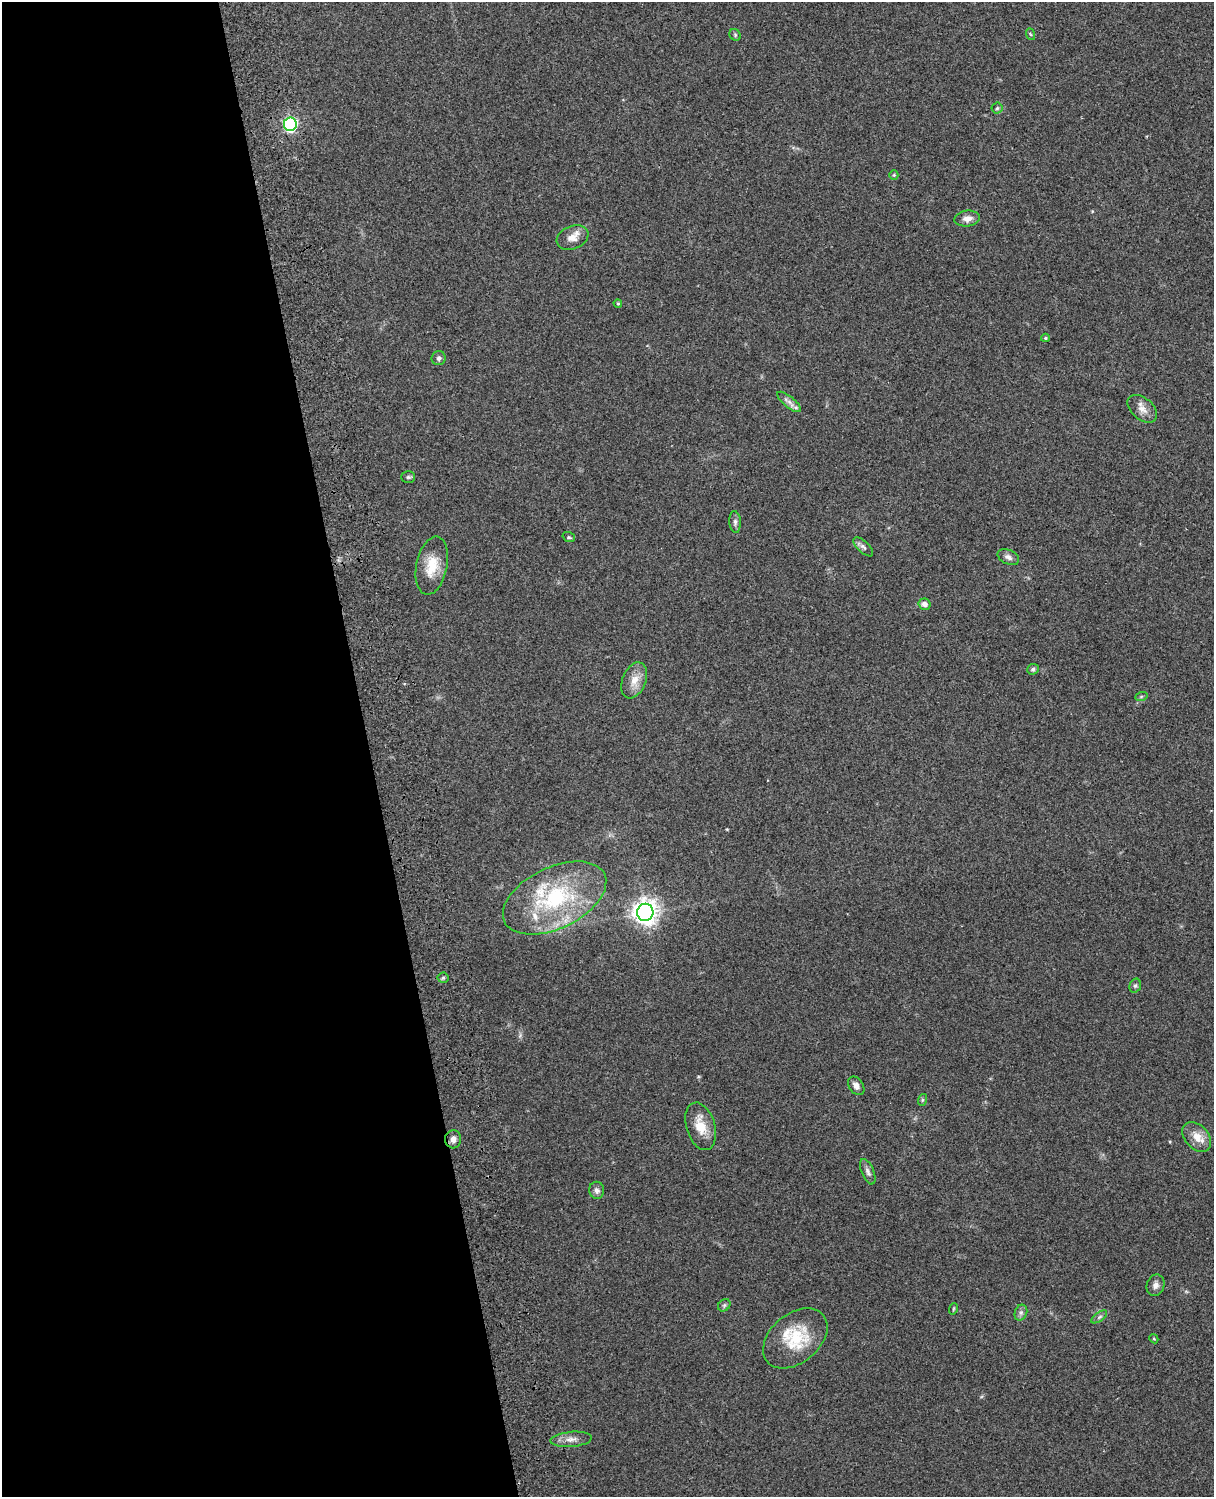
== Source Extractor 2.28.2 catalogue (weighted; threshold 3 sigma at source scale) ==
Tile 5 of 4 x 3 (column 1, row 2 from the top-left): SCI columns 119-1330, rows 1661-3155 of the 5089 x 4928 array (HDU 1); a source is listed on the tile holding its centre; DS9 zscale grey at full resolution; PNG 1216 x 1499 px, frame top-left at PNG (2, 2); each listed source drawn as its Kron ellipse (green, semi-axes under 4 px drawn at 4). Shown black and unused: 30% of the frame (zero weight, under 3 of 4 exposures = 6% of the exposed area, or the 3 px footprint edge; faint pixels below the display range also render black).
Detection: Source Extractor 2.28.2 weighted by HDU 2 'WHT'; one run over the whole footprint, this tile lists its part. Background 0.261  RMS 0.0088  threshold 0.0397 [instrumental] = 3 sigma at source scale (4.5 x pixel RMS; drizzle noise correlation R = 1.50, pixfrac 1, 0.05/0.05 arcsec/px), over >= 5 px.
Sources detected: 44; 3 inside a brighter listed object's ellipse — not listed separately; the other 41 listed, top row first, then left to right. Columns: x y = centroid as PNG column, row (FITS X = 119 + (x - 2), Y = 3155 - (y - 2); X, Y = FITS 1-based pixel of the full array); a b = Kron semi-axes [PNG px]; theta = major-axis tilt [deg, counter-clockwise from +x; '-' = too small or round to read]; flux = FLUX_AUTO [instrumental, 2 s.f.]
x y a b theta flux
1030 34 6 3 -70 0.98
735 35 6 5 - 1.4
997 108 5 5 - 1.6
290 124 7 6 - 170
894 175 5 4 - 1
967 219 12 8 6 6
572 237 16 11 22 8.6
618 303 4 3 - 0.98
1045 338 4 3 - 1.1
439 358 7 7 - 2.6
789 402 14 5 -39 4
1142 409 17 10 -41 7.7
408 477 7 5 0 1.5
735 522 11 6 -86 2.8
569 537 6 5 - 1.4
863 547 12 5 -44 2.9
1008 557 11 7 -24 3.9
432 566 29 15 78 21
925 604 6 5 - 4
1033 669 6 5 - 1.6
634 680 19 11 68 10
1141 697 6 4 20 1.1
555 898 55 30 26 92
645 912 8 8 - 730
443 978 5 5 - 1.5
1135 986 7 5 73 1.7
856 1086 10 7 -55 4.2
922 1100 6 4 71 1.2
701 1126 24 14 -73 17
1197 1137 17 11 -48 12
453 1139 9 8 - 4.2
868 1172 13 6 -67 3.3
597 1190 9 7 -84 3.5
1155 1285 11 8 67 4.4
724 1305 7 5 45 1.7
953 1309 6 3 71 0.9
1021 1313 8 6 70 2.6
1099 1317 9 4 36 1.9
795 1338 36 24 40 40
1154 1339 5 3 - 0.83
571 1439 21 7 5 6.5